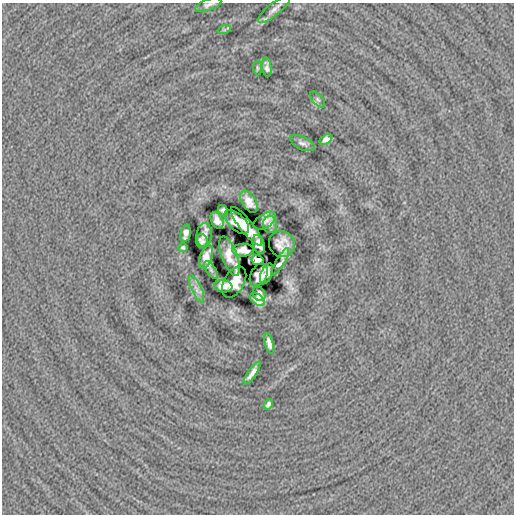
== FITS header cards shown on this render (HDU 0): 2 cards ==
NAXIS1  =                  512
NAXIS2  =                  512

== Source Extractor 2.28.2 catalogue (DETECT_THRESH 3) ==
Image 512 x 512 px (HDU 0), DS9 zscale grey, 1 PNG px = 1 image px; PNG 516 x 516 px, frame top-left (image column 1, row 512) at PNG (2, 3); each listed source drawn as its Kron ellipse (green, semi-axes under 4 px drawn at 4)
Background -2.41e-05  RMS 0.014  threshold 0.0425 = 3 sigma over >= 5 px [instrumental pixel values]
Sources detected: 37; all 37 listed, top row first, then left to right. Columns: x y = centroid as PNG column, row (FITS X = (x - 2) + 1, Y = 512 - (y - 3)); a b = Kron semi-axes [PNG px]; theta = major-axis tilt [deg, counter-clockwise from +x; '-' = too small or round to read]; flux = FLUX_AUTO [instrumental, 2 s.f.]
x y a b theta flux
208 5 13 5 19 3.9
274 9 20 6 39 5.4
224 30 7 4 18 1.6
267 67 9 4 -84 3.8
258 68 7 4 -90 1.4
318 99 9 5 -49 2.1
326 139 7 4 35 4.4
302 143 13 6 -25 3.8
249 202 12 6 -56 7.6
223 211 6 5 - 2.6
217 221 9 5 -64 5.7
265 221 12 7 32 3
237 222 15 8 -43 11
270 224 8 7 - 4.1
246 226 24 6 -52 7.9
186 233 9 5 77 5.6
204 235 12 7 86 6.2
202 241 7 5 89 4
259 244 10 5 -72 6.3
282 244 13 12 - 8.9
183 248 4 3 - 1.7
243 250 11 6 -1 5.2
230 256 21 7 -69 10
206 257 12 6 71 7.4
257 260 6 5 - 15
280 262 16 4 59 4.5
211 270 10 5 -55 2.9
267 274 11 5 68 5
259 275 12 8 62 6
234 282 17 10 60 5.4
223 286 9 6 -9 5.4
196 289 14 5 -65 5.5
259 294 7 6 - 3.6
257 299 8 5 -40 4.2
269 343 10 4 -76 4.8
252 373 14 4 55 5.5
268 404 6 4 65 2.4
At the frame edge (FLAGS 8, measured only in part): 1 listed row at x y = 208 5